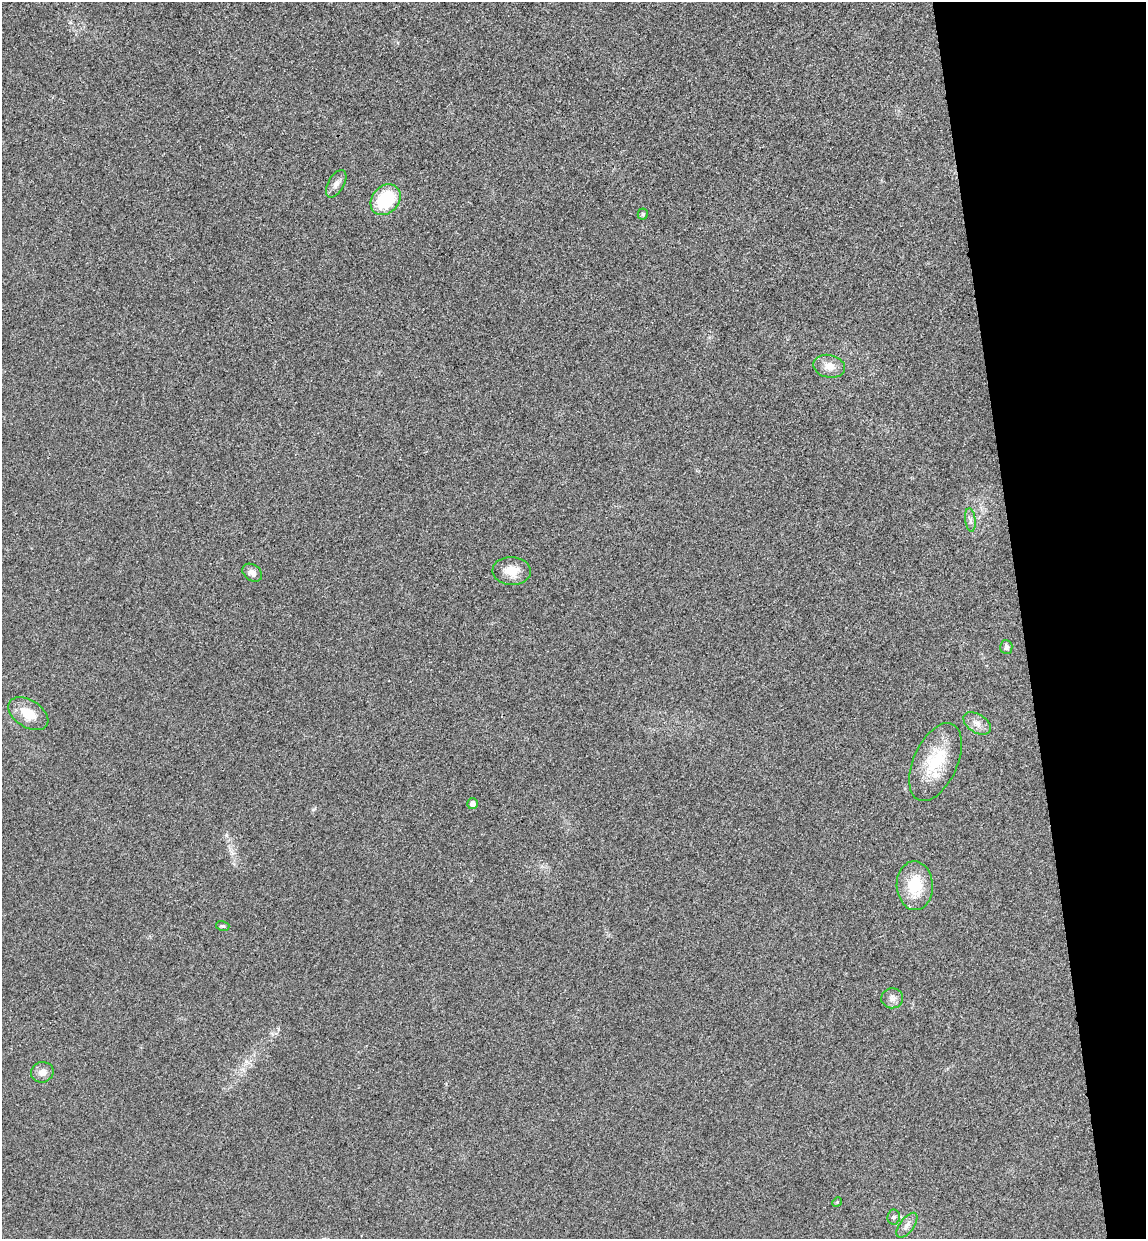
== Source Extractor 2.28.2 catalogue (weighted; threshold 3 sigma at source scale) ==
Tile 12 of 4 x 4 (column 4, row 3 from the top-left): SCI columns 3590-4733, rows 1295-2531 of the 5004 x 5061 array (HDU 1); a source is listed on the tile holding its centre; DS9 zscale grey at full resolution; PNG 1148 x 1241 px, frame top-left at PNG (2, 2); each listed source drawn as its Kron ellipse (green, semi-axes under 4 px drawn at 4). Shown black and unused: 11% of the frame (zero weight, under 3 of 4 exposures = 6% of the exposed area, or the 3 px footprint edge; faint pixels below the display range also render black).
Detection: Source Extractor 2.28.2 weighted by HDU 2 'WHT'; one run over the whole footprint, this tile lists its part. Background 0.0185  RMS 0.0064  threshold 0.0287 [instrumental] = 3 sigma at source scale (4.5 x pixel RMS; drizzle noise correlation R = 1.50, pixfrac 1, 0.05/0.05 arcsec/px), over >= 5 px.
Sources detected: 19; all 19 listed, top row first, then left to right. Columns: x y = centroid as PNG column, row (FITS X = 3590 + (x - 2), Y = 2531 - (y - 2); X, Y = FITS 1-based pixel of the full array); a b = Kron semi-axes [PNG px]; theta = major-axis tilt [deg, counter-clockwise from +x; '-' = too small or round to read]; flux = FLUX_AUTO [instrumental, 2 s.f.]
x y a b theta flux
336 184 15 8 59 3.6
386 200 17 13 48 33
643 214 5 5 - 0.98
829 366 16 11 -13 7.3
970 520 12 5 -83 2.3
512 571 19 14 -3 10
252 573 10 8 -38 3.1
1006 647 7 6 - 1.8
28 714 22 13 -32 14
977 723 15 9 -32 4.8
935 762 41 22 66 30
473 804 5 5 - 3.6
915 886 24 18 -87 23
223 926 6 5 - 1.2
892 998 11 10 - 3.5
42 1072 11 10 - 4.9
837 1202 5 4 - 0.64
894 1217 7 6 - 1.7
907 1225 14 7 53 3.5